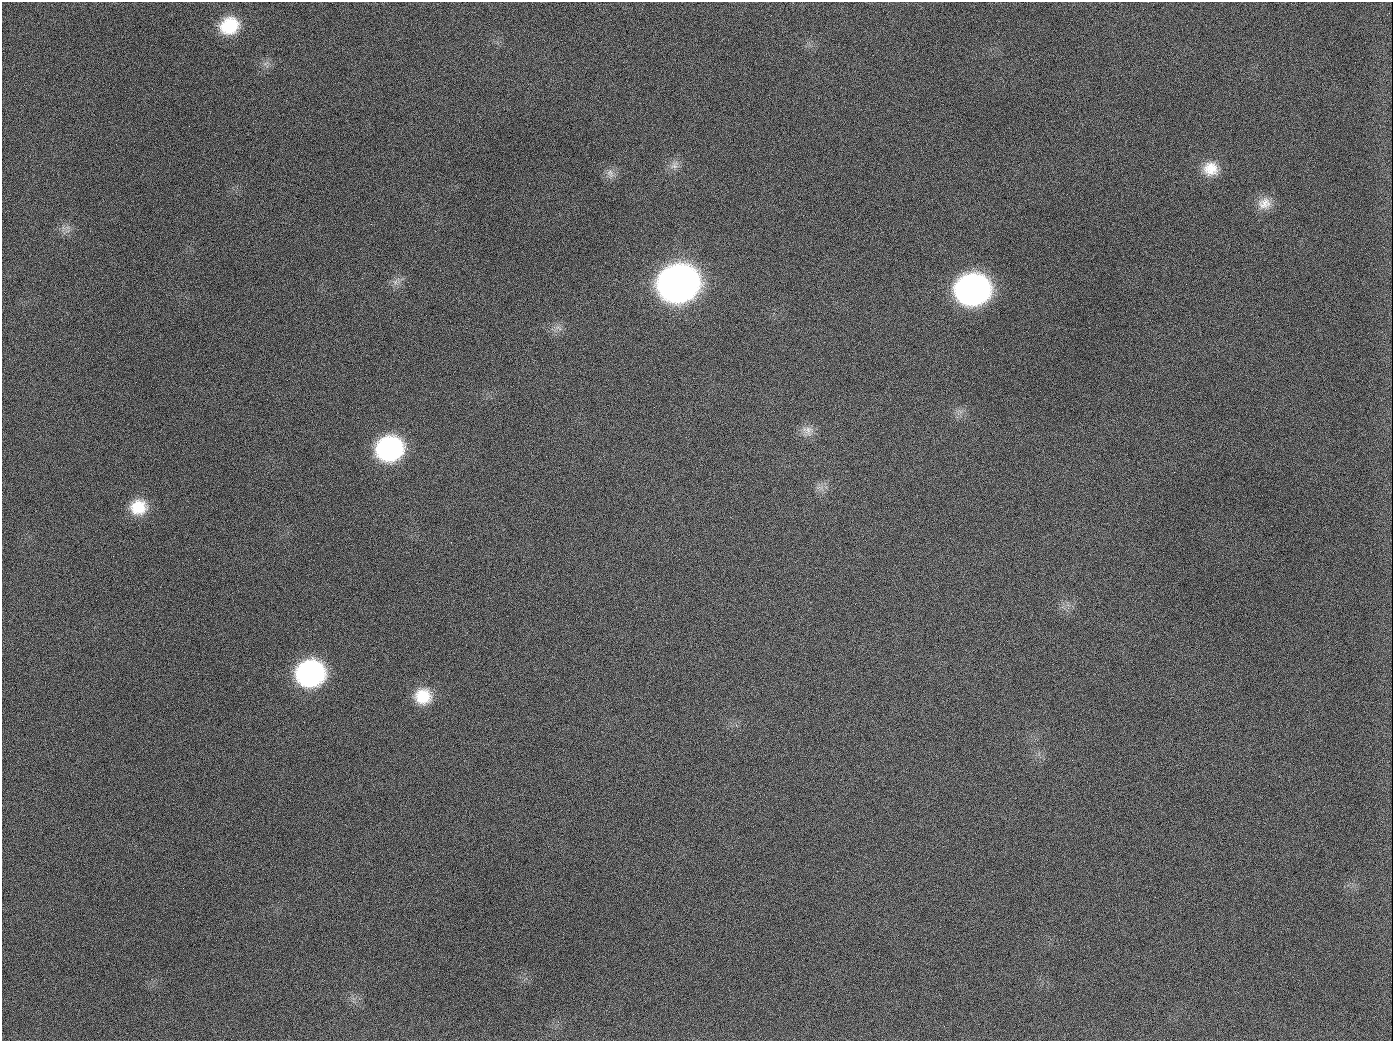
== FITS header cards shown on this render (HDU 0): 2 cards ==
NAXIS1  =                 1391
NAXIS2  =                 1039

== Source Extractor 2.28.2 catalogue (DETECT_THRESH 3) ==
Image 1391 x 1039 px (HDU 0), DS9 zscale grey, 1 PNG px = 1 image px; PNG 1395 x 1043 px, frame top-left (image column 1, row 1039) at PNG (2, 2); no overlay
Background 1370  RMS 66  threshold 197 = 3 sigma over >= 5 px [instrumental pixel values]
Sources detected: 17; all 17 listed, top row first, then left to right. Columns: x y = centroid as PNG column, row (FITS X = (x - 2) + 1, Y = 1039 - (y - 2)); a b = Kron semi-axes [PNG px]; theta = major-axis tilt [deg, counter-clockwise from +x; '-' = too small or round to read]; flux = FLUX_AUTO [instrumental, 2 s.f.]
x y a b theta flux
229 26 21 17 26 2.0e+05
189 126 2 2 - 9.5e+03
674 165 13 8 50 3.0e+04
1211 169 20 18 -12 9.5e+04
610 173 13 9 -64 2.8e+04
1264 203 19 16 25 6.4e+04
395 282 7 6 - 1.7e+04
678 283 23 20 16 6.0e+06
972 290 22 19 10 2.6e+06
558 328 12 4 -29 1.5e+04
654 407 2 2 - 4.7e+03
808 430 15 11 -90 4.2e+04
389 449 21 18 19 8.5e+05
138 507 19 18 - 1.3e+05
310 673 21 19 11 1.1e+06
423 696 20 18 -2 1.3e+05
944 1026 3 2 - 8.2e+03